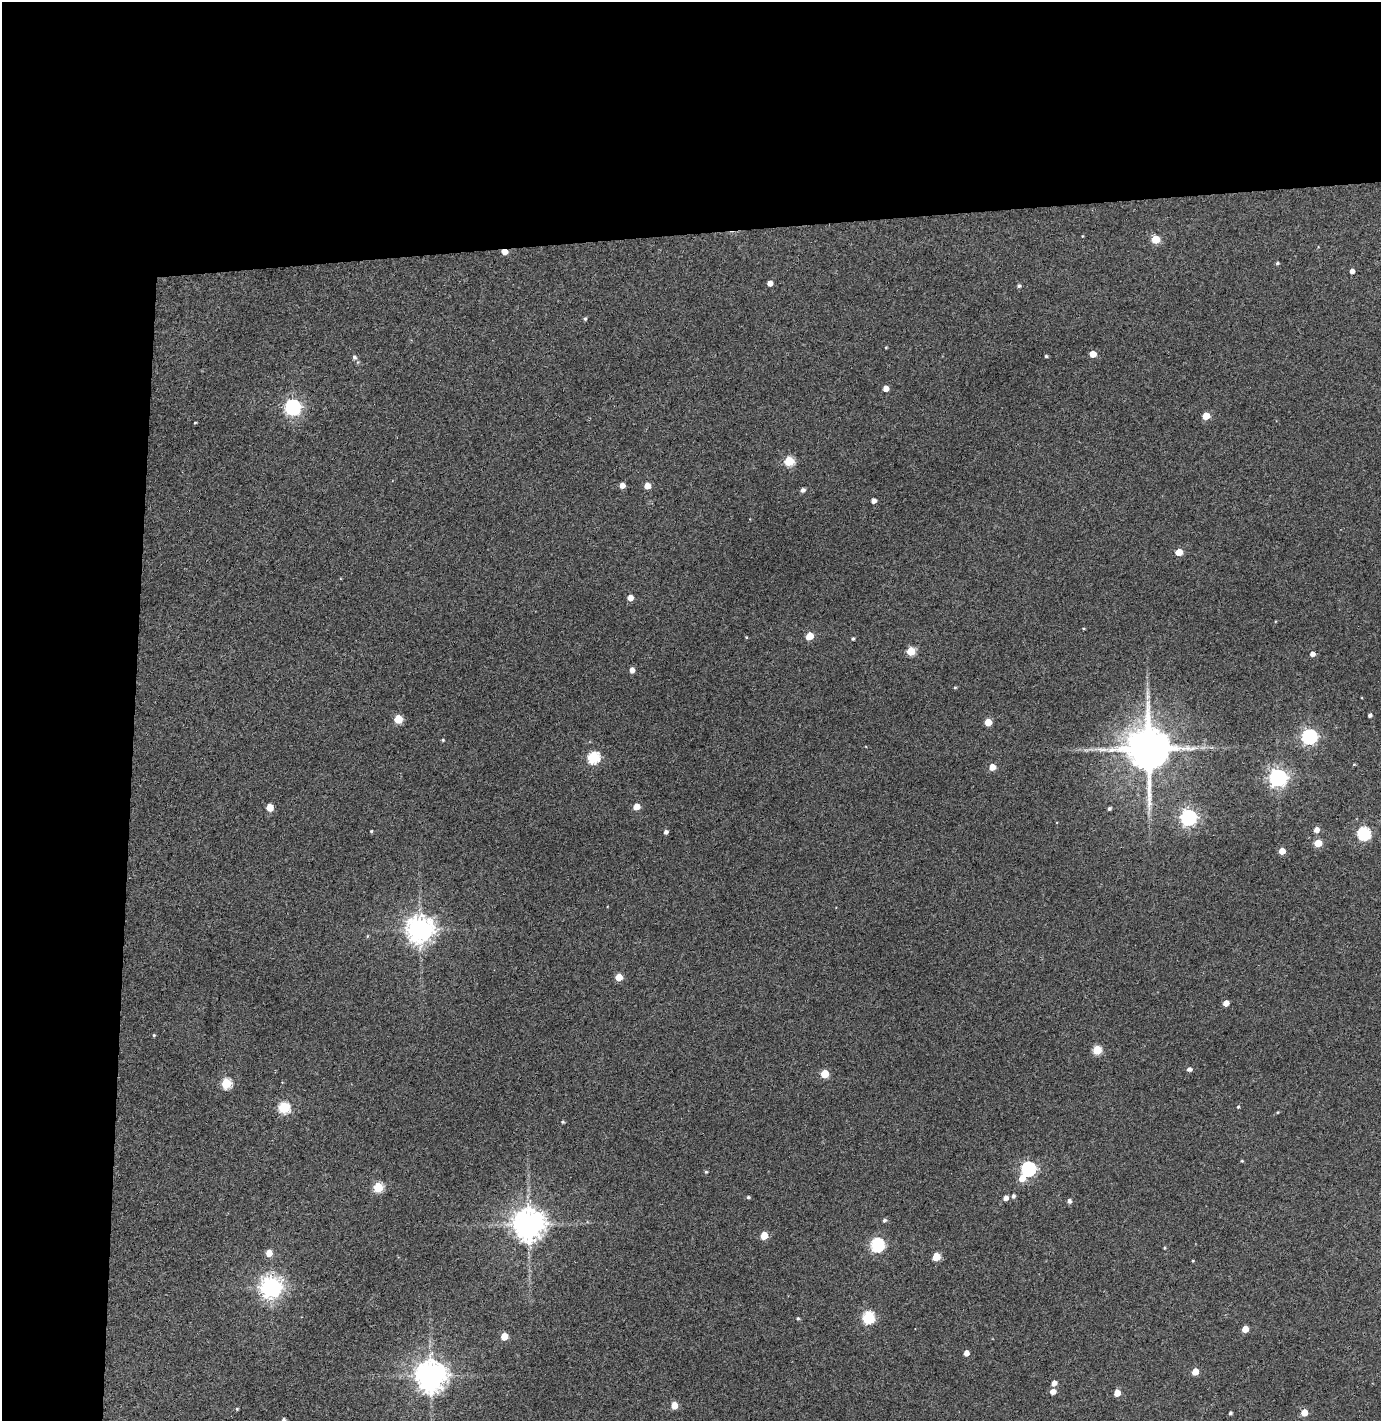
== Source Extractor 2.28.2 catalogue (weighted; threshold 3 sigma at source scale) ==
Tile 1 of 3 x 3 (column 1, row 1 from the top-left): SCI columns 79-1457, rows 2894-4312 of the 4295 x 4370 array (HDU 1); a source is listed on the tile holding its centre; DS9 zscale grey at full resolution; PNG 1383 x 1423 px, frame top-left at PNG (2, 2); no overlay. Shown black and unused: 24% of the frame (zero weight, under 3 of 4 exposures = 6% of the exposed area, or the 3 px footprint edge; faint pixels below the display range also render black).
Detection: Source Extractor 2.28.2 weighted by HDU 2 'WHT'; one run over the whole footprint, this tile lists its part. Background 0.113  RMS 0.0068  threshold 0.0306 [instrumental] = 3 sigma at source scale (4.5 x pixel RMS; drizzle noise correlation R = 1.50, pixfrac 1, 0.05/0.05 arcsec/px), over >= 5 px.
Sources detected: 97; all 97 listed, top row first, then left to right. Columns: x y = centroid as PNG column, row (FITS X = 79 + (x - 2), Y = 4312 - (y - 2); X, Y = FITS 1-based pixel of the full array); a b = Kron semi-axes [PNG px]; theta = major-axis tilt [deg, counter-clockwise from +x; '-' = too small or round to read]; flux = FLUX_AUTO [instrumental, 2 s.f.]
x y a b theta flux
1082 236 4 3 - 0.51
1155 239 5 5 - 18
504 252 5 4 - 7.5
1277 263 5 4 - 1
1352 271 4 4 - 3.5
770 283 4 4 - 4.6
1019 286 5 5 - 1.4
585 319 4 4 - 1.1
886 347 3 3 - 0.6
1093 354 5 5 - 8.7
1046 356 3 3 - 1.1
354 357 5 5 - 1.9
886 388 5 4 - 6.6
292 407 7 6 - 200
1206 416 5 5 - 13
195 423 3 2 - 0.58
789 461 5 5 - 39
622 485 5 5 - 5
647 486 5 5 - 8.1
803 490 5 4 - 2.5
873 501 4 4 - 3.3
1179 552 5 4 - 13
630 598 5 5 - 5.6
1083 628 4 3 - 0.6
810 636 6 5 - 13
746 637 4 4 - 0.54
853 639 4 4 - 1.1
911 651 5 5 - 24
1312 654 5 4 - 3.4
632 670 5 5 - 4.1
955 687 4 4 - 0.72
1370 715 4 4 - 2
398 719 5 5 - 24
988 722 5 5 - 14
1309 736 6 6 - 190
443 740 4 3 - 0.85
1148 748 13 12 - 3300
593 757 6 6 - 72
1354 764 5 3 - 0.7
992 767 5 5 - 7.8
1278 778 7 6 - 310
270 807 5 5 - 12
636 807 5 5 - 9
1109 808 4 3 - 1.3
1188 817 7 6 - 230
1316 830 5 5 - 4.8
371 831 3 3 - 0.79
666 832 5 4 - 2.1
1364 833 6 6 - 110
1318 843 5 5 - 18
1282 851 5 5 - 8.2
420 929 8 8 - 860
367 936 6 4 88 0.66
619 977 5 5 - 13
1226 1003 5 4 - 6
154 1035 4 4 - 0.7
1097 1050 5 5 - 31
1189 1069 6 5 - 2.3
825 1074 5 5 - 20
226 1083 6 5 - 40
1238 1107 4 3 - 0.93
284 1108 6 6 - 58
1278 1112 4 3 - 0.56
563 1122 4 3 - 1
1242 1161 4 3 - 0.62
1028 1169 6 6 - 140
706 1172 4 4 - 0.91
1022 1178 6 5 - 8.3
378 1187 6 5 - 35
1013 1196 5 4 - 1.6
748 1197 4 4 - 1.1
1006 1198 5 4 - 3.8
1069 1201 5 5 - 2.3
884 1220 5 4 - 1.5
528 1224 9 9 - 1300
764 1236 5 5 - 16
877 1245 6 6 - 120
1164 1248 4 4 - 0.62
269 1253 6 5 - 7.9
936 1257 5 5 - 19
1193 1261 3 3 - 0.57
271 1287 8 7 - 470
868 1317 6 6 - 68
798 1318 5 4 - 0.93
1245 1329 5 5 - 9.3
504 1336 5 5 - 15
966 1353 4 4 - 4.7
1195 1372 5 5 - 11
430 1376 10 9 - 1200
1054 1383 5 4 - 4.2
1053 1392 5 4 - 5
1117 1393 5 4 - 7.5
674 1405 5 5 - 10
237 1409 3 3 - 0.79
1230 1413 4 3 - 1.3
1304 1413 5 5 - 8.7
284 1420 4 3 - 1.8
Overlapping masked pixels (flux is a lower limit): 2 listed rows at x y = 504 252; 1148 748
Isophote crosses this tile's border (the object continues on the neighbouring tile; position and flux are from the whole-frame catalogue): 1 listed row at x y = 284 1420